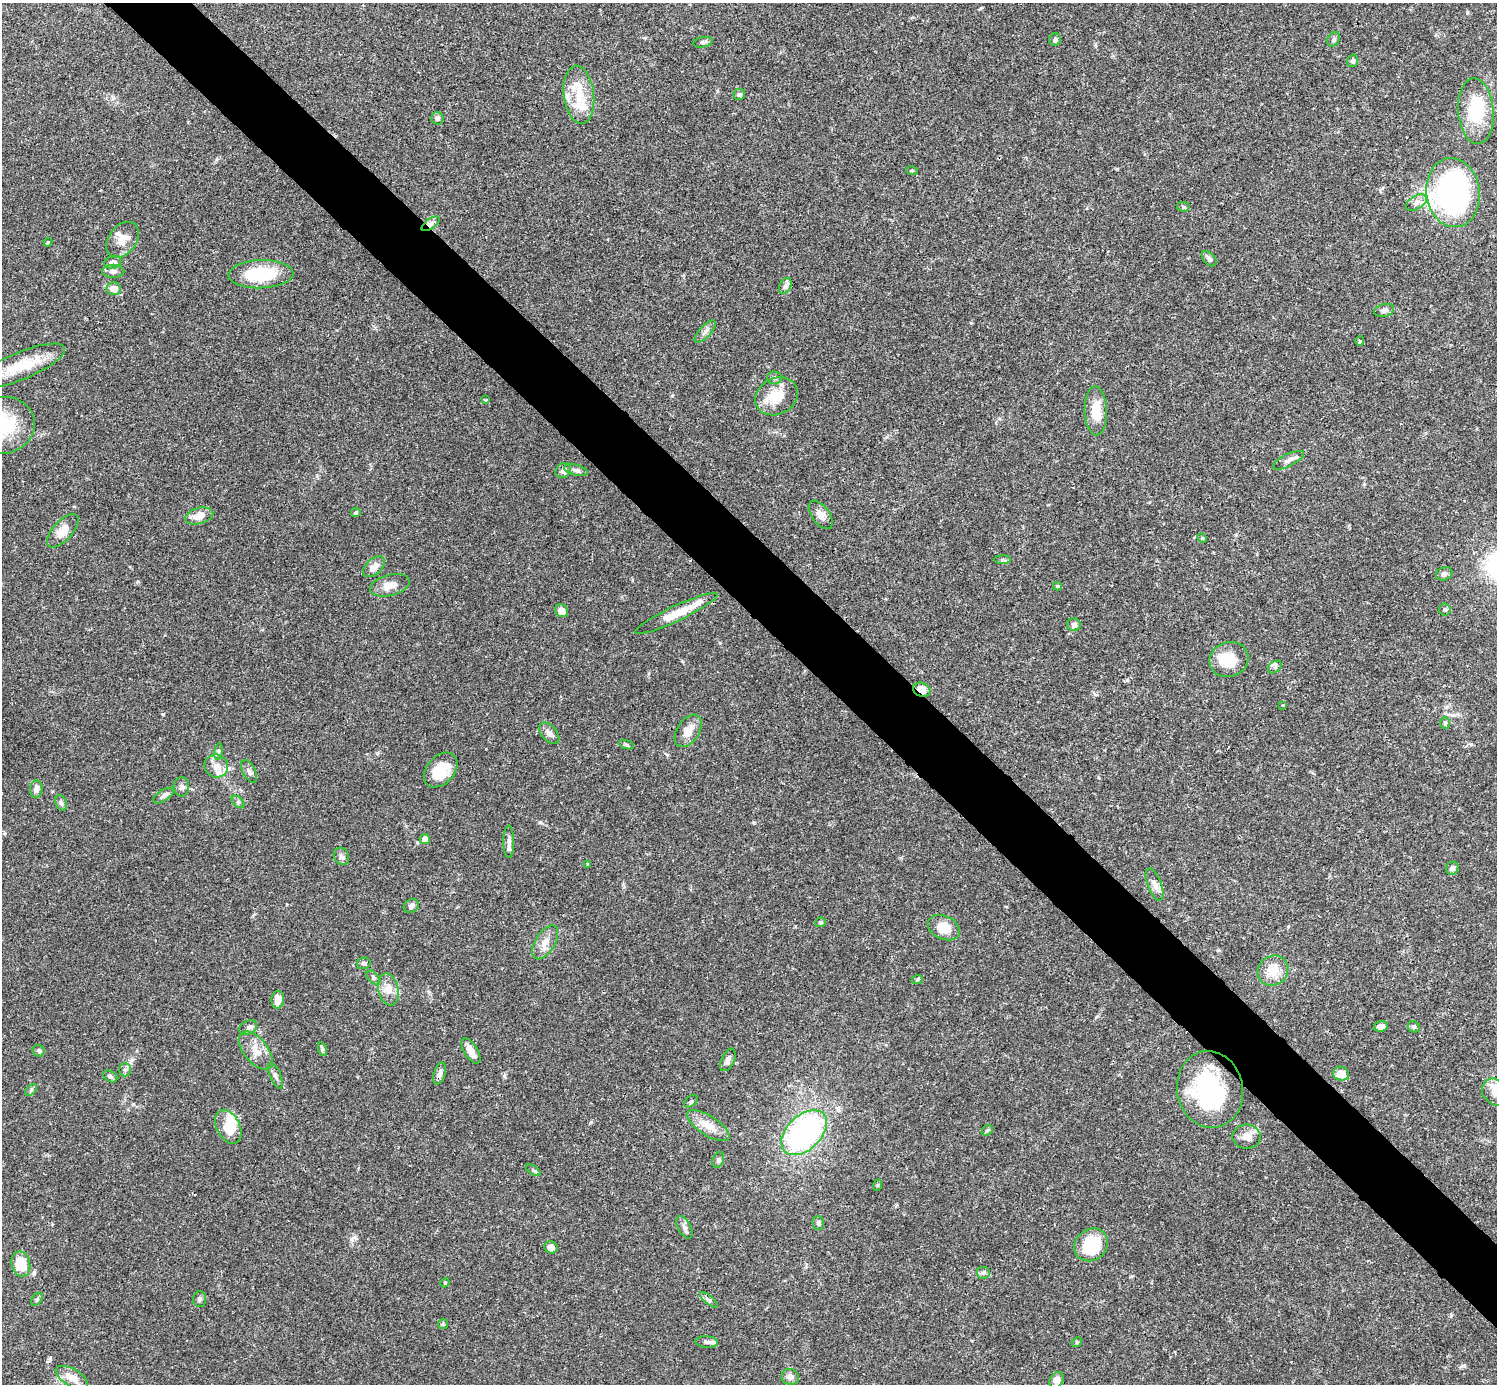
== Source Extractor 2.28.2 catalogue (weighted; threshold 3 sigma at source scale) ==
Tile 6 of 4 x 4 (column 2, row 2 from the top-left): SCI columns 1495-2989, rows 2920-4301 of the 5982 x 5981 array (HDU 1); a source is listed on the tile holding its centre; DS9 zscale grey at full resolution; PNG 1499 x 1386 px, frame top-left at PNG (2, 3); each listed source drawn as its Kron ellipse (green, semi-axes under 4 px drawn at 4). Shown black and unused: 5% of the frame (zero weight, under 3 of 4 exposures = <1% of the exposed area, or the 3 px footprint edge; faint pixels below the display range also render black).
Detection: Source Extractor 2.28.2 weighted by HDU 2 'WHT'; one run over the whole footprint, this tile lists its part. Background 0.041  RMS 0.0027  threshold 0.012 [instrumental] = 3 sigma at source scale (4.5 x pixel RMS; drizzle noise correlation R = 1.50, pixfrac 1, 0.05/0.05 arcsec/px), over >= 5 px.
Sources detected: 134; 3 inside a brighter object's white glare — neither listed nor drawn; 10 inside a brighter listed object's ellipse — not listed separately; the other 121 listed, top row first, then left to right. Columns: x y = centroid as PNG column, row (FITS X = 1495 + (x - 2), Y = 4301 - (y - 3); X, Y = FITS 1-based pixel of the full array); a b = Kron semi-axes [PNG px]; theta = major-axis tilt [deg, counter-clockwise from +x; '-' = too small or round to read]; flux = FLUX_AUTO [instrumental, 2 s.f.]
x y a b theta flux
1334 39 8 5 60 0.64
1055 40 6 6 - 0.58
703 42 10 5 11 0.63
1353 61 6 5 - 0.69
739 94 6 5 - 0.52
579 95 29 15 -83 7.4
1476 111 33 17 -85 14
437 118 6 6 - 0.84
912 171 6 3 -19 0.27
1453 193 34 27 -83 65
1416 202 11 6 32 1.2
1183 207 6 4 -7 0.37
431 224 10 5 36 0.86
122 240 20 14 53 3.7
48 242 4 4 - 0.3
1209 259 9 5 -47 0.82
113 262 8 6 18 0.93
113 271 11 6 0 1.2
261 274 32 14 2 13
785 286 8 5 62 0.78
114 289 7 6 - 2.3
1384 310 10 6 14 1.1
705 331 14 5 46 1.2
1360 341 5 4 - 0.28
21 366 47 13 22 9.9
774 378 7 6 - 0.72
777 396 22 18 29 6.6
485 400 2 2 - 0.24
1096 411 24 11 -88 5.6
3 426 32 28 16 15
1288 460 17 6 26 1.4
576 470 12 5 -14 0.85
563 471 8 7 - 1.6
356 512 5 4 - 0.42
821 515 16 9 -54 2
199 516 14 8 15 2.8
63 531 21 9 48 3.1
1202 538 5 4 - 0.29
1003 560 8 4 0 0.5
374 567 13 7 43 1.9
1444 574 8 6 20 0.85
390 585 20 10 14 2.8
1057 586 4 4 - 0.34
1445 610 6 5 - 0.52
561 611 7 6 - 1.9
676 614 45 7 25 5.7
1074 625 7 6 - 1.1
1229 660 20 17 20 7.3
1275 667 7 5 37 0.61
922 690 9 7 -19 2.8
1283 705 3 2 - 0.23
1445 723 6 5 - 0.45
688 731 18 11 57 3.2
549 733 13 7 -50 1.4
627 745 8 3 -19 0.37
218 751 8 4 81 0.54
216 766 12 11 - 2.3
441 770 20 14 48 7.6
249 771 12 6 -61 0.99
181 787 9 7 -85 0.98
36 789 9 6 85 1.5
163 795 11 5 33 0.88
238 802 7 4 -45 0.55
61 803 8 5 -69 0.66
425 839 5 5 - 2
509 842 16 5 90 1.2
341 856 9 7 -63 0.86
587 864 4 3 - 0.29
1452 868 7 6 - 0.94
1155 884 17 7 -69 1.6
411 906 8 6 30 0.85
820 922 5 5 - 0.41
944 928 16 11 -25 4.9
545 942 19 9 58 2.6
364 963 7 6 - 0.7
1273 971 16 14 39 4.7
373 978 8 5 -47 0.63
917 980 6 3 19 0.3
388 989 16 10 -77 2.7
278 1000 9 6 85 2.7
1381 1026 7 5 11 1.2
1414 1027 6 5 - 0.51
248 1028 9 6 26 0.79
322 1049 7 4 -72 0.44
39 1051 6 5 - 0.6
256 1051 22 12 -51 3.5
471 1051 14 6 -58 2.5
728 1060 12 6 64 1.1
125 1069 7 6 - 0.67
440 1074 11 5 73 1.2
1341 1074 8 7 - 3.4
110 1076 8 5 -33 0.62
275 1076 13 5 -67 0.98
1210 1089 38 33 -78 29
31 1090 7 4 46 0.44
1495 1092 14 12 -48 2.5
691 1101 8 5 41 0.49
708 1126 24 9 -33 4.1
228 1127 18 11 -63 5.5
987 1130 6 5 - 0.43
804 1133 27 17 44 54
1247 1137 14 12 0 2.2
718 1160 8 5 72 0.6
533 1170 8 4 -35 0.42
878 1185 6 3 70 0.26
818 1223 7 5 -89 0.5
684 1227 12 6 -63 1.1
1091 1245 18 15 40 12
551 1247 7 6 - 1.7
21 1264 13 9 -78 5.9
983 1273 6 6 - 0.61
445 1283 5 4 - 0.29
37 1299 7 5 53 0.47
200 1299 8 6 89 0.65
709 1300 11 4 -40 0.68
443 1324 5 5 - 0.34
706 1342 11 5 -3 0.96
1077 1342 5 4 - 0.33
790 1377 9 8 - 1.2
72 1378 18 8 -29 3.1
1057 1380 8 6 53 1.5
Overlapping masked pixels (flux is a lower limit): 3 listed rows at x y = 431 224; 922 690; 1210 1089
Isophote crosses this tile's border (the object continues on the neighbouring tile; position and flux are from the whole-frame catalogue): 2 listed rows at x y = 3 426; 1495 1092
Unlisted compact peaks at least as high as the median listed source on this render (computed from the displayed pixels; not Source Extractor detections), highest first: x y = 163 714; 352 1239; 540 822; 591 1122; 417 842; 1218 950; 1127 680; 754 823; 1451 1315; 504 1076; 1462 1366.